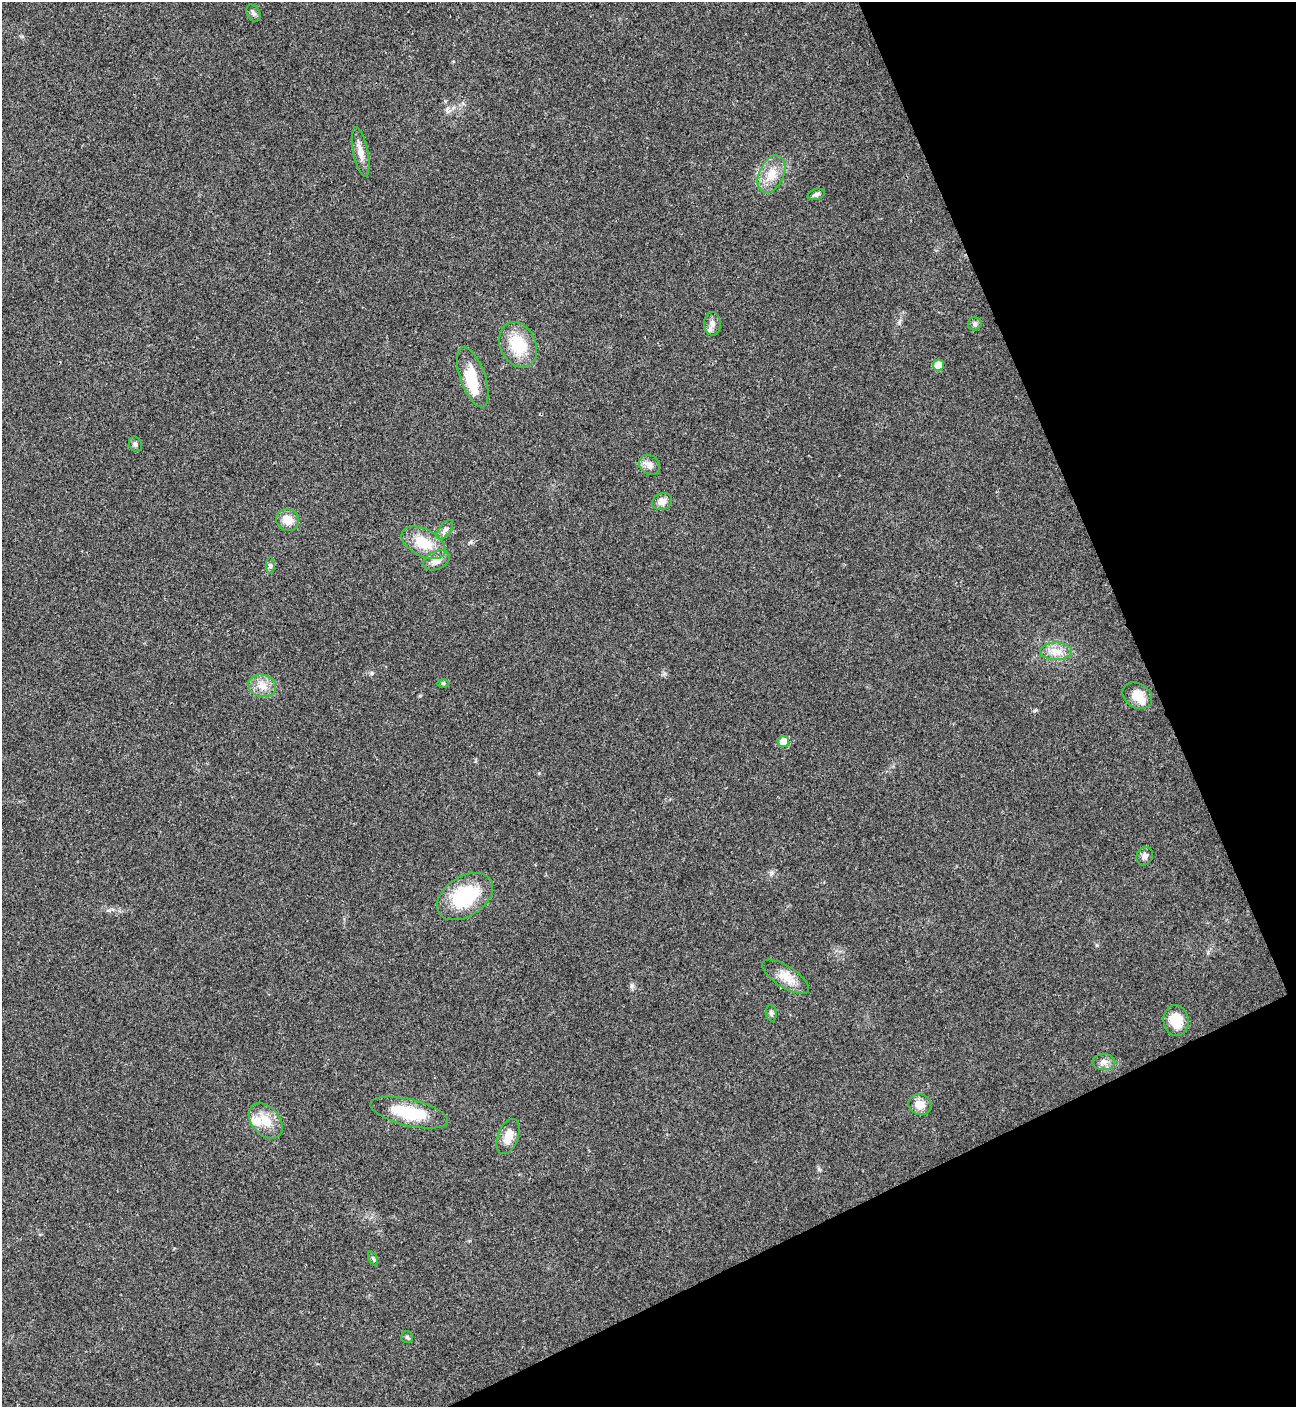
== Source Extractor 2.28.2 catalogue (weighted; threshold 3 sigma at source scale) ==
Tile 12 of 4 x 4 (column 4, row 3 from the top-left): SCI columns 4170-5463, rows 1409-2813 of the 5619 x 5629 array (HDU 1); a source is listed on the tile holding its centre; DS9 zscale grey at full resolution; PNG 1298 x 1409 px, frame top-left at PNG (2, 2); each listed source drawn as its Kron ellipse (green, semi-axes under 4 px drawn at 4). Shown black and unused: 22% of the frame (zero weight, under 3 of 4 exposures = <1% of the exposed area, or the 3 px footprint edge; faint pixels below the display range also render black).
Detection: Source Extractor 2.28.2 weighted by HDU 2 'WHT'; one run over the whole footprint, this tile lists its part. Background 0.0204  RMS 0.004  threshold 0.0181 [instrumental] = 3 sigma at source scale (4.5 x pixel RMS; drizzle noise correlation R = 1.50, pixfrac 1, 0.05/0.05 arcsec/px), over >= 5 px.
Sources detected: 37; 1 inside a brighter object's white glare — neither listed nor drawn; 2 inside a brighter listed object's ellipse — not listed separately; the other 34 listed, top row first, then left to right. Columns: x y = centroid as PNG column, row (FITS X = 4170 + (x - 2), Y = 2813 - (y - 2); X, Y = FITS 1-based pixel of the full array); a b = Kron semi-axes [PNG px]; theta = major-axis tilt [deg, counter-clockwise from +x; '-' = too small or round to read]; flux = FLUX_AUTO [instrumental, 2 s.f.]
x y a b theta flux
253 13 9 6 -61 1.1
361 152 25 7 -79 3.8
771 174 20 12 65 6.6
816 194 9 5 18 1.2
712 324 11 8 -87 2.2
975 324 7 7 - 1.1
518 345 23 17 -65 15
939 365 6 5 - 6.2
473 377 32 12 -71 9.8
135 444 8 6 -66 1.1
650 465 11 9 -41 2.4
662 501 10 8 23 2.7
288 520 11 11 - 4.6
445 530 11 5 53 1.3
424 543 24 13 -28 11
436 560 14 9 24 3.5
270 565 8 4 -90 0.9
1056 651 16 8 0 4.1
443 683 6 4 0 0.5
262 686 14 11 -13 4.4
1137 696 16 12 -34 5.4
783 741 6 5 - 5.9
1145 856 9 8 - 1.5
465 896 31 20 33 25
786 977 27 10 -32 6
771 1013 8 5 -82 0.94
1176 1020 15 12 -84 9.4
1104 1062 11 8 0 2.2
920 1104 12 10 -24 3.9
409 1113 40 13 -14 17
266 1121 20 14 -48 7.4
508 1136 18 10 70 4.8
373 1258 7 4 -64 0.61
407 1337 6 6 - 0.71
Unlisted compact peaks at least as high as the median listed source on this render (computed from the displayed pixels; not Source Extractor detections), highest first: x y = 372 673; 632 986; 899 322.